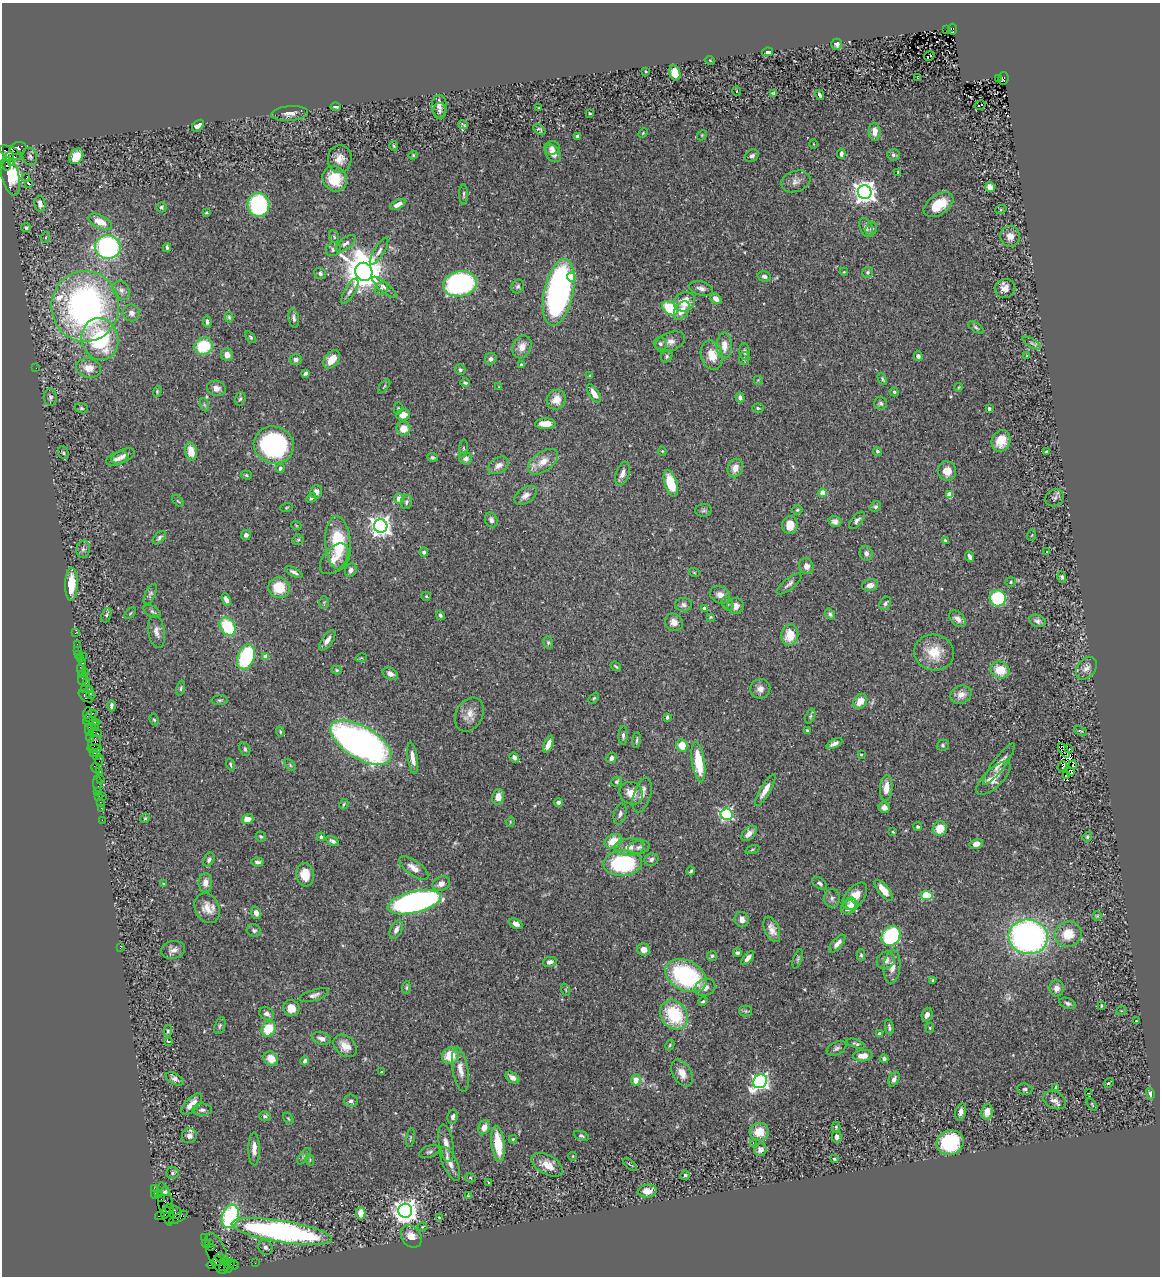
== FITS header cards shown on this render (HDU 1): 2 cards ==
NAXIS1  =                 1158
NAXIS2  =                 1274

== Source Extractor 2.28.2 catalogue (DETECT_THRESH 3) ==
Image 1158 x 1274 px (HDU 1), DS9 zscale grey, 1 PNG px = 1 image px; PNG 1162 x 1278 px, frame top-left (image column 1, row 1274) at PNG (2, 3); each listed source drawn as its Kron ellipse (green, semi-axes under 4 px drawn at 4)
Background 0.592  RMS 0.032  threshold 0.097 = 3 sigma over >= 5 px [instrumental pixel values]
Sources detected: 502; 2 with non-positive FLUX_AUTO (blend fragments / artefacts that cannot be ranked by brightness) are neither listed nor drawn; the other 500 listed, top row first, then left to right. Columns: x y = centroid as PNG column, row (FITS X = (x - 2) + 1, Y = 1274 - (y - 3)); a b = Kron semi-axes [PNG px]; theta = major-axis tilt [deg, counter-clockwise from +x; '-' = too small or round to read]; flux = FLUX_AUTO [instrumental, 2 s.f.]
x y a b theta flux
947 29 3 2 - 93
952 29 5 4 - 250
837 44 5 5 - 7.1
768 52 5 4 - 8.3
929 56 6 3 33 69
710 60 5 3 - 1.6
645 71 4 3 - 1.7
675 73 8 5 -75 40
918 77 3 2 - 1.4
998 78 4 2 - 85
1003 78 6 5 - 310
737 91 5 3 - 1.6
774 93 4 3 - 3.3
820 95 5 3 - 5.8
980 105 5 3 - 56
439 106 11 7 89 11
336 107 5 3 - 4.7
539 108 4 2 - 1.9
440 111 8 6 89 7.8
290 113 18 7 5 14
590 113 3 2 - 2.1
463 125 5 2 - 2.5
198 126 7 4 43 16
539 130 7 4 -39 4.2
874 132 9 6 -87 18
643 133 5 3 - 2.1
702 135 5 4 - 2.7
577 136 3 3 - 4.1
813 144 4 3 - 1.6
394 146 4 3 - 2.4
18 148 8 6 15 210
552 148 8 6 9 8.4
11 153 12 5 -27 620
553 153 10 7 -53 16
841 154 5 3 - 7.3
413 155 5 4 - 2.4
893 155 6 5 - 5.1
9 156 4 3 - 150
76 156 8 6 55 32
752 156 7 5 38 6.3
30 157 9 7 -69 5.8
340 159 14 12 85 21
11 163 3 2 - 19
7 165 5 3 - 140
898 172 4 3 - 1.9
10 176 20 8 -75 190
26 178 2 2 - 490
335 179 13 11 -59 63
796 181 15 10 17 15
29 183 3 3 - 46
990 187 5 4 - 19
865 192 7 7 - 1700
464 194 10 3 90 3.7
40 204 8 5 -79 12
398 204 8 4 27 15
258 205 12 11 - 250
938 205 16 10 34 51
161 207 5 5 - 3.7
1001 209 6 4 19 2.5
206 213 4 3 - 2.4
100 222 13 6 -26 29
866 227 10 6 -67 8.6
26 228 5 4 - 4.6
871 229 7 5 61 4.6
1010 236 10 10 - 22
46 237 6 3 72 2.3
334 237 6 4 -69 3.2
346 243 12 5 35 7.5
108 247 13 12 - 400
167 248 4 3 - 4.5
333 249 8 6 40 7.8
379 251 16 5 58 9.1
364 272 9 8 - 6200
844 272 4 3 - 1.8
868 272 6 5 - 4.1
320 274 6 5 - 7.3
764 276 6 5 - 5.9
571 277 4 4 - 50
460 284 17 12 10 390
518 286 7 6 - 4.9
384 287 15 4 -40 9.4
381 288 7 6 - 5.8
701 288 12 7 -15 9.6
1005 288 10 9 - 16
121 290 10 8 -52 11
350 291 14 5 60 9.8
559 292 34 14 78 720
716 299 6 4 -39 13
684 302 11 9 27 40
85 306 35 34 - 830
670 308 9 6 -38 110
682 311 10 6 57 24
131 313 9 8 - 11
229 317 5 4 - 3.3
294 318 9 5 -80 6.6
207 322 6 4 -81 6
976 327 9 4 -35 4.1
251 337 7 4 -53 3.8
100 339 21 18 -74 200
670 342 16 9 21 17
1032 343 10 4 -31 6
660 344 6 6 - 6.1
203 346 9 8 - 93
724 346 13 7 -90 27
522 347 12 9 65 21
745 352 8 5 -84 5.7
227 355 6 6 - 16
712 355 15 11 -74 38
667 356 6 5 - 4.3
918 356 5 4 - 7.1
1027 356 3 2 - 1.7
296 359 6 5 - 6.6
332 359 10 7 52 32
491 359 6 5 - 7.6
744 359 7 5 76 4.6
521 364 4 3 - 2
36 368 3 2 - 1.7
89 368 12 9 -11 27
460 370 5 5 - 3.6
305 373 4 3 - 4.7
590 376 4 3 - 1.9
882 379 6 4 -62 3.2
758 380 5 5 - 2.5
465 383 5 3 - 3.7
384 386 8 2 50 2.3
499 387 4 2 - 1.4
959 387 4 2 - 1.7
216 388 9 7 -17 14
157 391 6 4 72 2.7
894 392 5 4 - 3.5
594 393 10 5 -58 19
50 397 8 6 -84 6.8
740 397 5 4 - 7.6
240 399 7 5 71 3.9
556 400 10 9 - 23
881 403 6 6 - 5.6
205 405 7 4 -70 3.7
81 408 7 5 -16 4.1
398 408 6 4 -87 3.1
758 408 6 4 -3 4
989 408 3 3 - 4.8
403 415 7 6 - 23
545 424 10 5 1 23
403 429 7 7 - 26
1001 441 11 9 67 35
274 445 20 18 -17 320
463 449 9 3 86 3.7
191 451 9 6 -77 34
662 451 4 3 - 2
877 451 4 4 - 4
1046 452 4 3 - 3.1
63 453 6 5 - 3.6
123 456 12 6 24 10
432 457 5 4 - 3.5
465 458 6 6 - 13
117 459 11 6 22 9.2
543 462 17 9 36 29
498 465 11 7 33 15
280 468 5 4 - 4.3
735 468 9 7 69 19
947 471 10 9 - 26
622 474 12 6 70 12
246 475 5 4 - 3.3
671 483 14 6 -72 73
316 492 6 5 - 13
823 493 4 4 - 57
950 494 4 4 - 57
526 495 12 7 33 13
311 498 5 4 - 4.5
399 498 5 5 - 18
1054 498 9 8 - 7.1
178 501 7 4 -44 2.8
406 502 7 5 79 5.1
876 507 6 5 - 4.5
287 508 6 3 19 2.2
704 510 8 6 1 5
797 510 5 4 - 3.4
491 520 8 6 -67 7.7
857 520 10 5 49 6.7
835 521 6 5 - 7.9
296 525 5 3 - 1.9
790 525 9 8 - 33
381 526 7 6 - 1400
246 535 5 5 - 7.8
1032 535 6 3 70 2.4
159 538 8 5 47 5.5
298 540 5 5 - 3.7
945 540 4 4 - 3
338 543 27 12 -86 110
83 549 8 7 - 7.1
424 552 4 4 - 7.9
1047 552 3 3 - 1.5
866 553 7 6 - 8
970 557 5 3 - 6.6
334 559 18 11 49 25
806 566 8 7 - 13
351 570 7 5 66 9.2
294 572 9 4 -27 6.9
694 572 5 3 - 2
1062 577 6 4 -70 4.1
1011 582 5 4 - 3.3
71 584 16 6 88 46
789 584 15 5 38 8.4
870 585 8 6 12 14
279 588 11 10 - 60
150 594 11 5 64 5.6
720 595 10 8 -21 16
426 596 5 4 - 2.8
998 598 8 8 - 140
226 599 6 4 -69 9.6
324 603 6 5 - 2.9
885 603 7 5 58 5.2
727 604 7 5 -60 4.7
684 605 8 6 -1 7.3
736 606 8 8 - 16
705 608 4 4 - 22
152 611 9 5 -27 5.3
130 613 7 2 45 2.2
830 614 6 4 -54 4.1
106 615 7 4 70 4.2
440 615 5 4 - 4
710 617 4 3 - 2.3
958 619 10 6 -46 13
1037 621 8 6 -21 7.4
674 622 9 8 - 15
228 627 10 7 -57 110
156 631 17 8 -80 14
75 633 3 2 - 5.7
790 635 10 8 83 43
327 640 12 5 54 12
548 642 6 5 - 3.6
77 644 2 2 - 17
78 650 2 2 - 7.8
934 652 20 18 -11 57
78 655 3 3 - 36
83 656 2 2 - 6.3
246 657 13 8 70 170
266 657 4 4 - 28
361 658 6 3 17 2.4
81 659 3 2 - 6.9
82 663 2 2 - 8
616 666 5 3 - 2.8
1086 668 12 9 52 13
81 670 6 3 -61 63
337 670 5 4 - 3.2
1000 670 9 8 - 50
85 672 2 2 - 200
81 674 2 2 - 28
390 674 8 5 -27 9.7
82 679 6 4 70 61
86 683 3 2 - 42
181 688 8 4 78 3.5
90 689 3 2 - 96
760 689 10 9 - 13
84 690 3 2 - 24
91 695 5 4 - 67
961 695 11 9 23 18
85 696 8 3 -40 130
594 698 6 4 48 3
220 700 8 5 2 4.1
860 701 8 6 51 26
111 706 5 3 - 5.6
87 713 6 3 76 69
469 715 18 13 61 25
90 716 7 3 40 70
810 716 8 4 69 4
667 717 4 3 - 4.4
154 720 6 4 -62 3
92 722 8 4 -5 100
92 726 3 3 - 140
95 726 5 2 - 92
89 730 6 3 -79 100
807 731 4 3 - 4
1081 731 7 3 -25 2.8
280 732 5 4 - 2.6
96 733 6 2 -19 41
623 735 9 4 89 6.2
90 737 5 2 - 41
637 740 8 2 83 3.4
95 743 8 6 77 220
361 743 34 16 -31 1100
834 743 8 4 25 11
548 744 9 4 69 18
682 745 6 5 - 37
943 745 6 5 - 4
1069 748 3 3 - 65
95 749 7 4 3 140
245 749 7 5 -65 5
1064 750 8 2 -58 1.1
94 753 4 2 - 35
861 755 3 3 - 1.9
97 756 3 3 - 30
514 757 5 4 - 7.3
413 758 16 5 -81 19
611 758 5 4 - 8.4
99 760 5 2 - 63
698 762 20 6 -82 69
999 764 25 6 54 20
230 765 6 3 -73 2.8
290 765 7 4 -46 3.6
1073 765 4 2 - 2.2
1062 766 5 3 - 0.86
96 768 5 4 - 49
1071 771 3 2 - 4.8
99 772 4 3 - 40
1067 775 3 2 - 2.4
993 778 22 9 44 30
101 779 3 2 - 29
617 781 5 4 - 4
97 784 8 3 -85 68
886 788 13 6 86 25
765 790 18 5 59 20
98 791 3 2 - 27
631 793 12 10 -38 29
642 795 18 8 73 16
99 796 3 2 - 21
102 796 2 2 - 30
498 797 8 6 77 18
100 802 2 2 - 11
558 802 4 4 - 5.6
344 804 5 3 - 2.8
884 807 6 5 - 10
101 808 2 2 - 22
620 814 11 6 74 7.7
727 814 6 5 - 340
145 818 5 4 - 2.7
247 819 6 5 - 17
102 820 2 2 - 12
510 822 5 3 - 2
918 827 4 4 - 3.4
940 828 7 7 - 37
893 832 4 3 - 1.8
749 833 9 5 43 14
261 836 5 5 - 3.2
321 837 4 4 - 5.1
1087 837 5 4 - 3.7
332 841 7 4 -28 5.7
613 841 9 6 26 42
976 844 7 5 14 16
629 847 15 8 4 21
639 847 11 7 13 10
752 850 7 3 19 3.2
209 859 7 5 62 5.8
651 859 7 6 - 6.3
257 862 6 4 -6 6
623 863 19 12 4 210
414 868 17 7 -36 20
691 871 4 3 - 3.3
305 875 12 9 -82 33
205 883 9 7 90 15
820 883 9 5 -38 5.2
163 884 4 3 - 1.8
441 884 9 7 26 12
884 890 13 5 -50 27
926 895 6 4 -9 100
855 896 16 9 52 32
832 898 9 8 - 8
414 902 27 11 13 890
852 904 7 5 -62 15
848 907 8 7 - 20
207 908 15 12 -65 26
256 913 6 5 - 11
1097 916 5 5 - 2.8
742 919 8 7 - 11
516 924 7 5 -29 12
772 929 13 7 -68 17
254 930 7 6 - 6
396 930 10 6 65 11
1068 934 14 12 20 44
891 936 10 9 - 260
1028 937 19 17 -9 810
837 944 11 5 49 13
120 948 3 2 - 4
173 950 12 9 13 13
644 950 6 6 - 16
737 953 4 3 - 5.6
861 955 5 4 - 2.9
712 956 5 5 - 3.8
748 958 8 4 49 11
798 959 10 4 71 3.5
886 960 9 8 - 13
550 962 7 5 13 9.1
892 967 17 8 84 22
686 976 22 14 -27 260
933 981 3 3 - 3.5
705 987 10 8 21 13
406 988 6 4 85 3.4
1057 988 8 7 - 12
566 990 6 4 -71 2.6
314 995 15 5 18 9.1
703 1001 5 4 - 3.6
1068 1003 8 5 -21 5.6
1101 1005 3 2 - 2.4
291 1008 8 7 - 22
746 1011 6 5 - 3.9
1121 1011 5 3 - 2
267 1014 8 6 -27 7.8
927 1014 7 5 70 12
674 1015 16 13 -53 130
1136 1021 3 2 - 1.6
220 1026 9 5 72 4.5
889 1027 7 3 -79 5
930 1028 5 4 - 3
269 1029 8 7 - 52
168 1031 6 4 88 4.2
879 1034 4 4 - 7.7
321 1038 9 6 -17 12
168 1041 4 2 - 2
856 1044 9 4 -17 4.9
670 1045 6 4 61 2.9
345 1046 13 9 -41 22
836 1048 10 6 26 6.5
450 1056 8 8 - 54
863 1056 10 5 4 20
271 1058 8 6 -39 26
884 1059 4 3 - 5
305 1061 4 4 - 5.8
460 1070 22 8 -80 23
381 1072 3 2 - 2.7
682 1073 14 9 -61 22
513 1078 8 5 -33 10
175 1079 10 5 -28 7.6
894 1079 8 5 61 7.8
636 1080 5 5 - 22
760 1081 7 6 - 780
1109 1083 5 2 - 2.8
1056 1087 3 3 - 2.3
1025 1089 8 5 -8 4.9
1089 1093 3 2 - 32
1150 1094 6 4 -76 7.2
1055 1100 12 8 -27 12
351 1101 7 6 - 6.3
192 1104 13 6 48 24
1092 1104 7 3 -57 2.1
202 1110 10 6 0 7.4
961 1112 9 5 76 10
987 1112 7 6 - 22
265 1116 6 5 - 4.5
453 1117 7 5 80 6.8
288 1118 6 4 -58 2.5
484 1127 7 5 67 20
836 1127 5 4 - 3.2
759 1132 9 9 - 39
189 1136 8 7 - 11
581 1136 8 4 -20 3.9
837 1137 6 5 - 7.3
410 1138 9 3 81 2.9
513 1139 4 4 - 2.4
446 1143 19 7 -80 19
753 1143 4 4 - 3.1
950 1143 14 12 21 180
498 1144 18 6 -83 68
254 1149 16 5 -90 18
760 1150 6 6 - 11
429 1152 10 6 19 5.7
304 1156 9 4 55 5.5
573 1156 4 3 - 1.3
834 1159 3 3 - 4.7
310 1160 6 4 -73 3
450 1164 18 7 -66 17
630 1164 8 2 -41 2.1
547 1165 17 9 -29 29
172 1173 6 6 - 5
685 1175 5 4 - 3.9
470 1178 5 4 - 2.3
488 1182 3 2 - 1.4
154 1189 3 3 - 25
647 1191 10 6 7 23
165 1192 4 3 - 4.6
155 1194 4 2 - 30
159 1194 3 2 - 5.9
469 1196 4 2 - 2.2
161 1199 2 2 - 13
166 1204 22 7 -78 240
169 1209 5 3 - 310
405 1211 7 7 - 2100
166 1213 6 3 70 450
175 1213 6 5 - 440
361 1213 6 4 -88 27
160 1216 5 3 - 50
230 1216 12 8 73 260
178 1218 10 4 31 91
439 1218 3 3 - 2.4
422 1227 5 4 - 3
282 1231 51 11 -9 730
411 1236 12 9 -55 22
205 1237 3 2 - 14
206 1243 4 2 - 22
210 1243 2 2 - 6.2
265 1247 8 6 -50 7.7
212 1248 2 2 - 18
217 1253 21 9 -69 290
220 1258 5 3 - 380
217 1261 5 3 - 410
226 1261 3 3 - 250
255 1263 2 2 - 12
211 1265 4 3 - 81
234 1265 4 3 - 16
225 1266 6 3 35 18
229 1266 7 4 65 61
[2 non-positive-flux detections neither listed nor drawn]